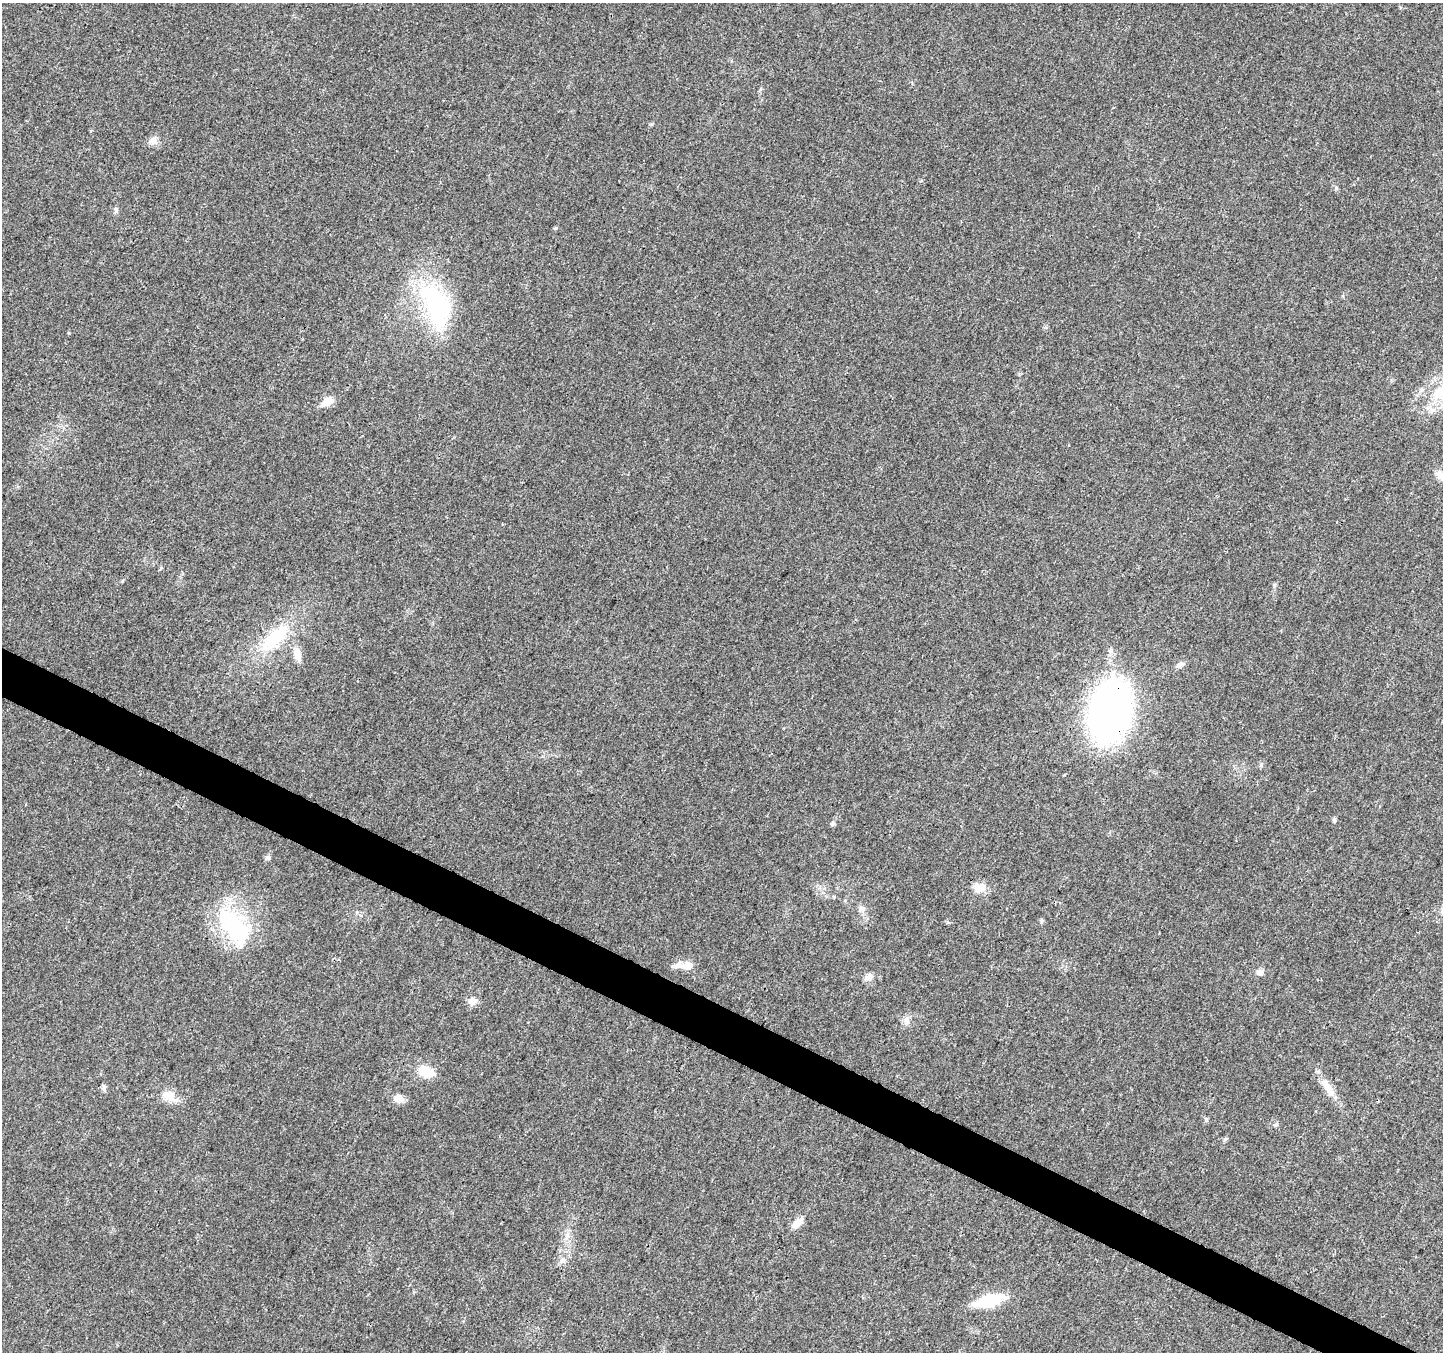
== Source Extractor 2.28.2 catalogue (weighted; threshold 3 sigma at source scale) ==
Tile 6 of 4 x 4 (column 2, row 2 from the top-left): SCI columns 1450-2890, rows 2969-4318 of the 5773 x 5868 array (HDU 1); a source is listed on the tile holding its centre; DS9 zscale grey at full resolution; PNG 1445 x 1354 px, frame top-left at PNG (2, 3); no overlay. Shown black and unused: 3% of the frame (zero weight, under 3 of 4 exposures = <1% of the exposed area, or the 3 px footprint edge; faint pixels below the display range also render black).
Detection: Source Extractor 2.28.2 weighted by HDU 2 'WHT'; one run over the whole footprint, this tile lists its part. Background 0.0174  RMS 0.0028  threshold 0.0127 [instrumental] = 3 sigma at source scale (4.5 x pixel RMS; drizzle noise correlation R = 1.50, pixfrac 1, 0.0396/0.0396 arcsec/px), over >= 5 px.
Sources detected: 30; all 30 listed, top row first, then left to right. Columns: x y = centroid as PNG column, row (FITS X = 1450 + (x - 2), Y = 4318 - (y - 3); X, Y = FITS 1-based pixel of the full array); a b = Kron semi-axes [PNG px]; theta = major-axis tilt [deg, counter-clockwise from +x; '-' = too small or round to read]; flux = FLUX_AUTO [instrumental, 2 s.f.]
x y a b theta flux
153 140 12 9 30 1.8
116 210 8 5 89 0.73
555 228 6 4 0 0.33
436 306 50 25 -67 40
327 401 16 10 35 3
274 638 50 19 44 16
297 655 18 9 -79 3.1
1180 665 12 6 24 1.1
1110 711 44 27 76 190
1334 820 7 5 -71 0.48
832 824 6 6 - 0.6
268 858 8 6 36 0.69
979 888 16 12 -12 3.8
862 909 10 9 - 1.4
234 926 59 27 -54 27
684 965 22 8 3 3.1
1260 972 8 7 - 1.4
870 977 11 9 16 1.7
472 1001 9 9 - 2.2
907 1020 12 8 90 1.6
425 1072 20 15 -17 4.6
1327 1086 28 10 -49 4
104 1088 10 4 -86 0.69
169 1096 26 12 -30 4
398 1099 13 9 -11 2.3
1206 1120 7 5 -71 0.5
1225 1139 7 4 45 0.48
797 1223 15 8 38 3
562 1260 9 6 73 1.1
989 1301 33 12 14 12
Overlapping masked pixels (flux is a lower limit): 1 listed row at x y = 1110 711
Unlisted compact peaks at least as high as the median listed source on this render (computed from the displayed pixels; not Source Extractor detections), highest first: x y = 1336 188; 1275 1125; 69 333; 1274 585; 1261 765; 1041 921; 652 124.